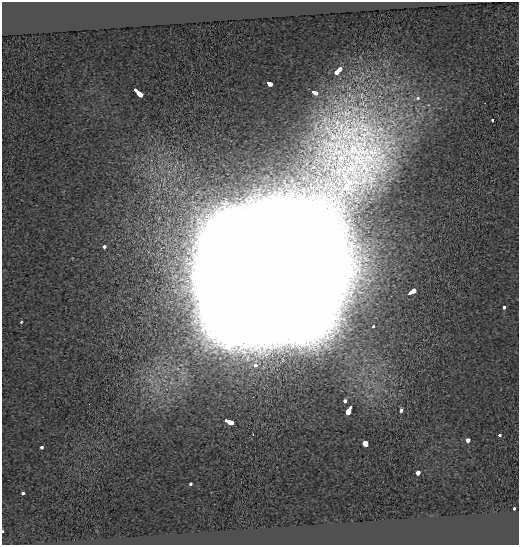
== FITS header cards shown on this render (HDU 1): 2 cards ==
NAXIS1  =                  517
NAXIS2  =                  543

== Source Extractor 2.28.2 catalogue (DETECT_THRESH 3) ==
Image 517 x 543 px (HDU 1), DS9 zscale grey, 1 PNG px = 1 image px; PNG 521 x 547 px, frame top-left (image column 1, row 543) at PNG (2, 2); no overlay
Background 0.0906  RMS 0.13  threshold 0.38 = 3 sigma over >= 5 px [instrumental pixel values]
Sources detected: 34; all 34 listed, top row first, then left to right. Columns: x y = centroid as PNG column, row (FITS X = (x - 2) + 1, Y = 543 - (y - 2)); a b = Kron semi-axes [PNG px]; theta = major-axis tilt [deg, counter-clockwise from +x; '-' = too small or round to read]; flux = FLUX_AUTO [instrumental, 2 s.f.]
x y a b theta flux
338 71 7 3 45 3.7e+02
269 84 5 3 - 2.5e+02
138 92 8 3 -47 7.0e+02
314 93 4 3 - 2.4e+02
362 95 12 6 -87 5.6e+01
417 98 3 3 - 5.9e+01
345 100 11 7 -80 6.5e+01
335 101 7 6 - 4.1e+01
493 120 3 3 - 6.0e+01
378 122 8 6 20 4.3e+01
392 122 22 5 -43 9.1e+01
389 127 14 6 40 6.2e+01
398 139 7 4 19 2.4e+01
104 247 3 3 - 1.6e+02
268 276 57 53 46 2.6e+06
412 292 7 3 34 4.8e+02
504 307 3 3 - 9.4e+01
21 322 3 3 - 5.1e+01
373 326 4 3 - 8.6e+02
255 365 3 3 - 7.6e+01
345 401 4 3 - 7.9e+01
349 410 8 4 62 6.7e+02
401 410 4 3 - 2.2e+01
228 421 8 3 -21 5.2e+02
253 435 2 2 - 5.5e+00
500 435 3 3 - 1.8e+02
468 440 3 3 - 3.0e+02
365 443 5 4 - 4.5e+02
41 447 4 3 - 7.3e+01
418 473 4 3 - 2.3e+02
191 484 3 3 - 4.7e+01
23 493 3 3 - 1.2e+02
514 509 3 3 - 4.9e+01
3 531 3 2 - 2.1e+01
At the frame edge (FLAGS 8, measured only in part): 1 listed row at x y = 3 531